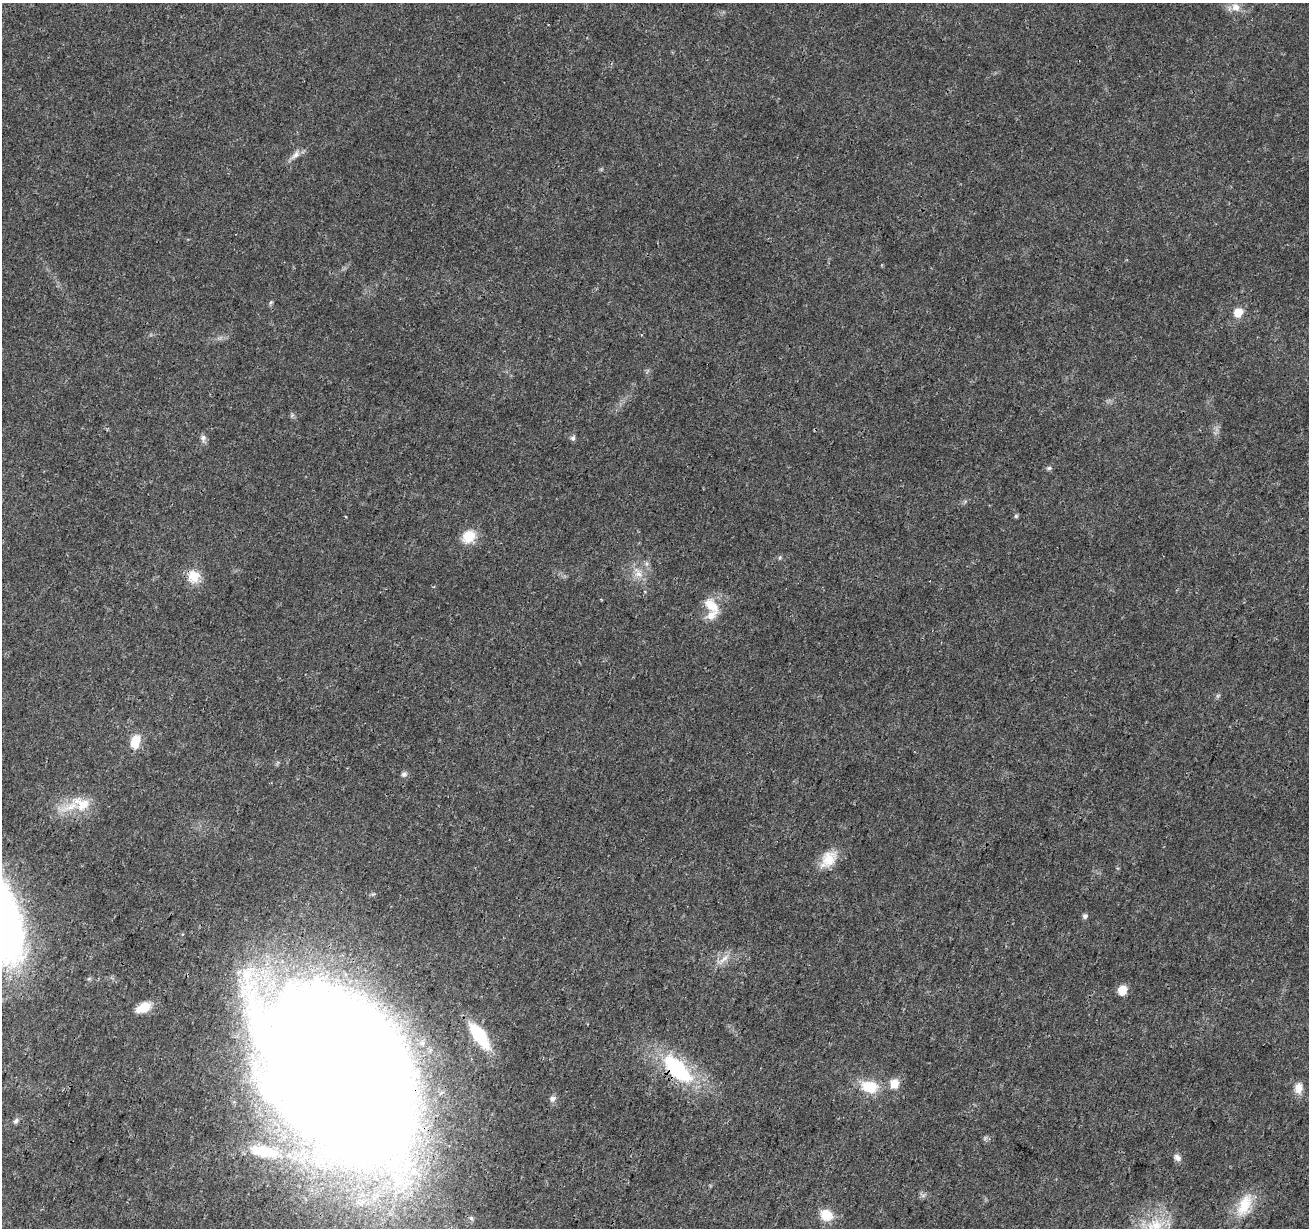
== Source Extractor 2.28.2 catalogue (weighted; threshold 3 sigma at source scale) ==
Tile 7 of 4 x 4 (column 3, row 2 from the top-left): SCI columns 2621-3927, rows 2736-3961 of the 5235 x 5407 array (HDU 1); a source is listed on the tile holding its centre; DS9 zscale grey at full resolution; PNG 1311 x 1230 px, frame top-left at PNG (2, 3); no overlay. Shown black and unused: <1% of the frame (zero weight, under 3 of 4 exposures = <1% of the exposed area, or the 3 px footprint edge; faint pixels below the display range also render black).
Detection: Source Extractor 2.28.2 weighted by HDU 2 'WHT'; one run over the whole footprint, this tile lists its part. Background 0.0247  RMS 0.0022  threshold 0.0101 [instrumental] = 3 sigma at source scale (4.5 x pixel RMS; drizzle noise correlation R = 1.50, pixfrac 1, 0.0396/0.0396 arcsec/px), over >= 5 px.
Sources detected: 38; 2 inside a brighter listed object's ellipse — not listed separately; the other 36 listed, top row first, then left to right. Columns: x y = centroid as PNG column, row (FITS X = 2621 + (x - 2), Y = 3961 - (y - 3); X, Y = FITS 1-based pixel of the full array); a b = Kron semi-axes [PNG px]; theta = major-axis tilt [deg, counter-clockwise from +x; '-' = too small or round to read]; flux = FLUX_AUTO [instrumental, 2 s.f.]
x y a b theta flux
1235 7 13 11 -54 2.1
295 155 16 8 44 1.5
271 302 7 4 58 0.36
1238 312 9 8 - 3.4
292 415 6 5 - 0.39
203 438 9 8 - 0.87
573 438 8 6 74 0.57
1049 468 8 5 2 0.47
1016 516 5 5 - 0.37
468 536 17 14 40 4.6
638 574 13 10 -35 2.3
193 576 19 17 -82 4.1
711 606 24 13 -47 4.4
1218 695 7 4 19 0.34
135 741 13 9 77 4.6
404 774 8 7 - 0.66
82 804 25 20 -20 5.9
828 859 25 16 49 4.7
1085 916 7 6 - 0.61
724 959 17 7 39 1.8
1122 990 8 7 - 3.9
143 1008 18 10 27 3.9
479 1036 28 11 -55 13
677 1069 40 18 -44 22
340 1074 161 94 -59 1100
894 1084 12 10 76 2.7
869 1087 21 14 -12 6.5
1298 1088 14 10 88 2.3
553 1099 9 7 20 0.84
16 1121 8 6 45 0.57
263 1151 37 13 -11 8.9
1177 1157 11 8 -45 1
923 1195 7 4 19 0.5
1244 1205 35 17 67 7
826 1215 17 14 -33 3.7
1155 1225 26 19 9 9.2
Overlapping masked pixels (flux is a lower limit): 2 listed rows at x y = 677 1069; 340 1074
Isophote crosses this tile's border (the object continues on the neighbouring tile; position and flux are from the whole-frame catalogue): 1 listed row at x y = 1155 1225